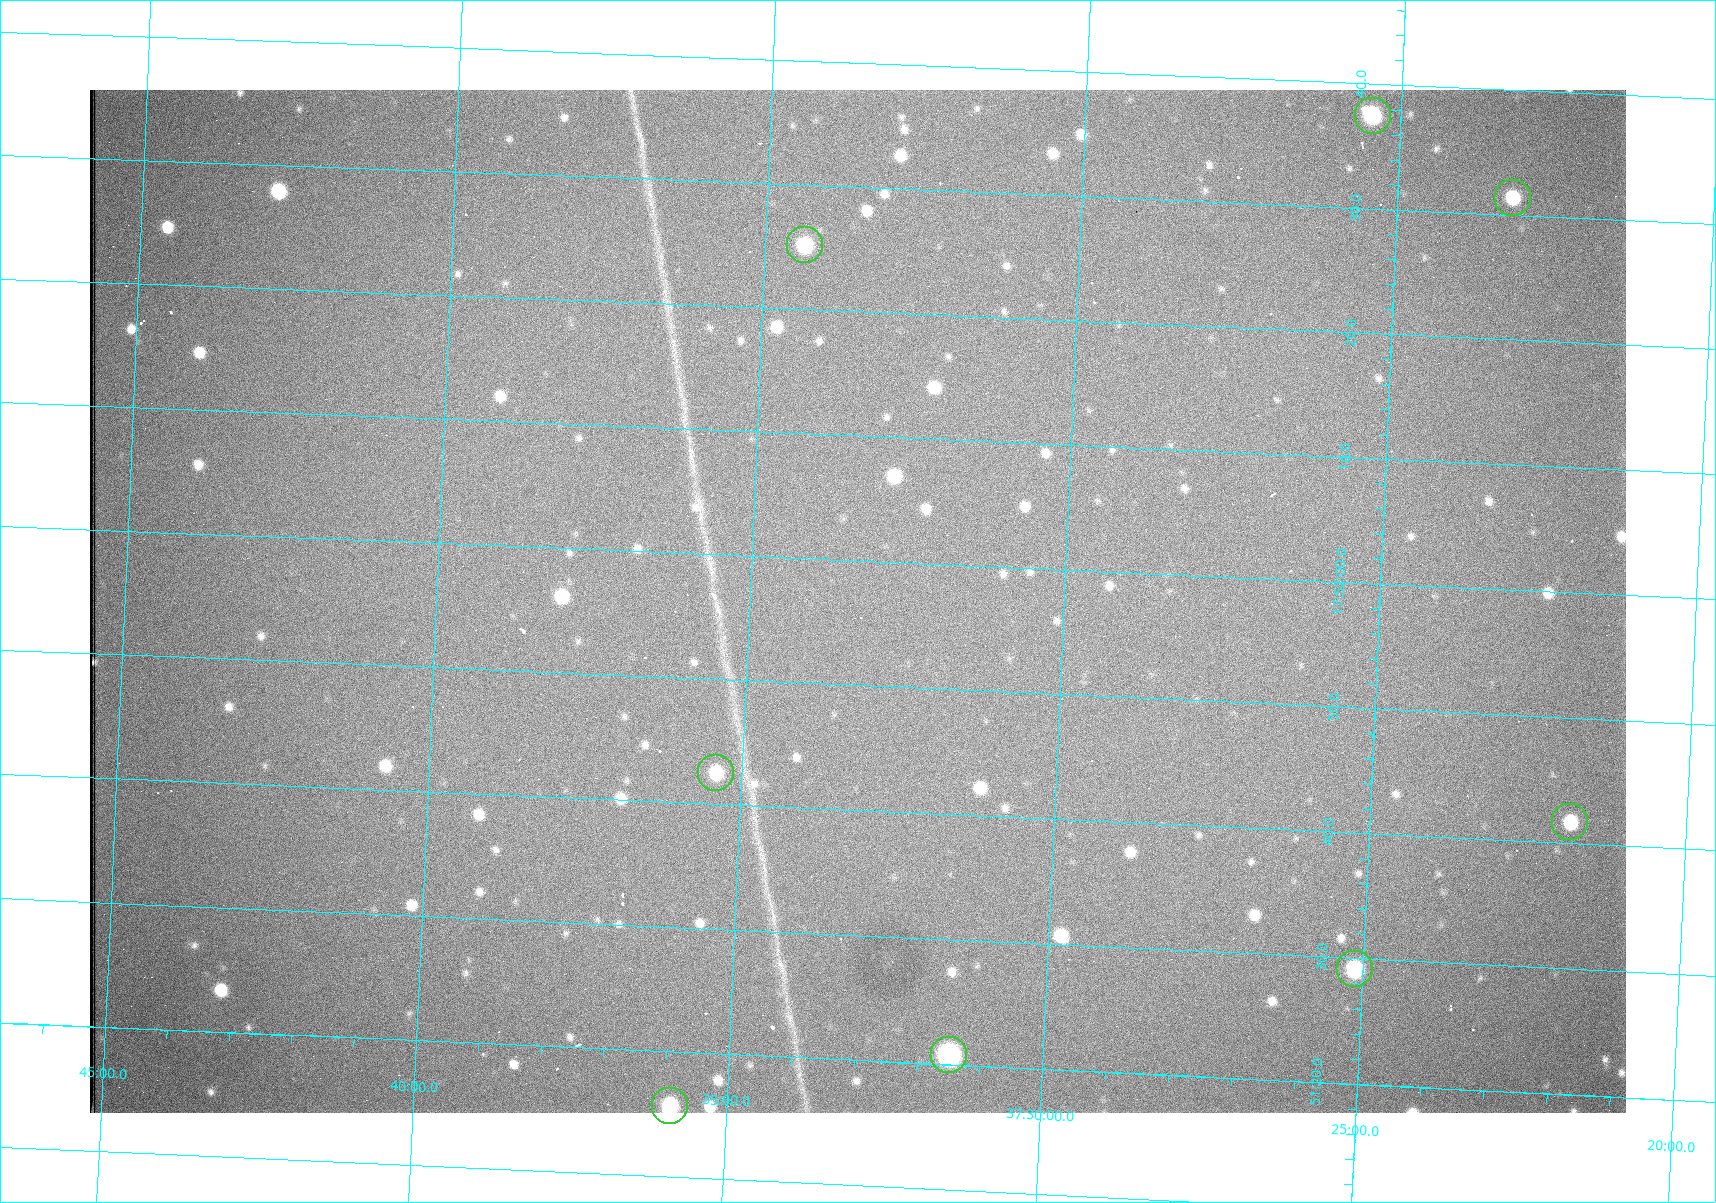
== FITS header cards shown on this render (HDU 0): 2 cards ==
NAXIS1  =                 1536 /fastest changing axis
NAXIS2  =                 1023 /next to fastest changing axis

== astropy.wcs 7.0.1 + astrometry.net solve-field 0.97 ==
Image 1536 x 1023 px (HDU 0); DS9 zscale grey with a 90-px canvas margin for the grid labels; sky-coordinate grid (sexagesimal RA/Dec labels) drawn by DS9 from the SOLVED WCS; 8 Tycho-2 reference stars matched to detected sources circled (green)
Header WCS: RA---TAN/DEC--TAN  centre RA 17:51:57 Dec +37:33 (267.99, +37.55 deg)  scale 0.958 arcsec/px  FOV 24.5' x 16.3'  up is +87 deg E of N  parity flipped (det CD > 0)
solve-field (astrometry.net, Tycho-2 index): VERIFIED the header's WCS against the Tycho-2 star catalogue (8 matches, 0 conflicts) and refined it, rather than solving blind
Solved WCS: RA---TAN-SIP/DEC--TAN-SIP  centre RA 17:51:57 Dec +37:33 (267.99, +37.55 deg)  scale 0.956 arcsec/px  FOV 24.5' x 16.3'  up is +87 deg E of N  parity flipped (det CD > 0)
The solver's refit moves the header's centre by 1 arcsec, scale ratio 0.9971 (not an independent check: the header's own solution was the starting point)
Tycho-2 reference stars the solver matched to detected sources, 8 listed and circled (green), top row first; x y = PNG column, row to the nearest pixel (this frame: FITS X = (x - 90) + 1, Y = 1023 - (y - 90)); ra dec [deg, ICRS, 3 dp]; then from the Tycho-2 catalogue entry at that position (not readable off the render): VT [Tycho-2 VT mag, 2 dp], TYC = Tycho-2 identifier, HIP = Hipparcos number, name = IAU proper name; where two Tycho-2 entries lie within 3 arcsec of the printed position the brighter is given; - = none
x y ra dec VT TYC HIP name
1373 116 268.156 +37.424 11.25 2620-712-1 - -
1513 198 268.131 +37.386 12.62 2620-526-1 - -
805 245 268.105 +37.573 11.82 3089-995-1 - -
716 773 267.927 +37.590 11.84 3089-1137-1 - -
1570 822 267.924 +37.364 11.94 2620-391-1 - -
1355 969 267.871 +37.419 11.35 2620-812-1 - -
949 1055 267.836 +37.525 9.96 3089-889-1 - -
670 1106 267.815 +37.598 11.54 3089-1081-1 - -